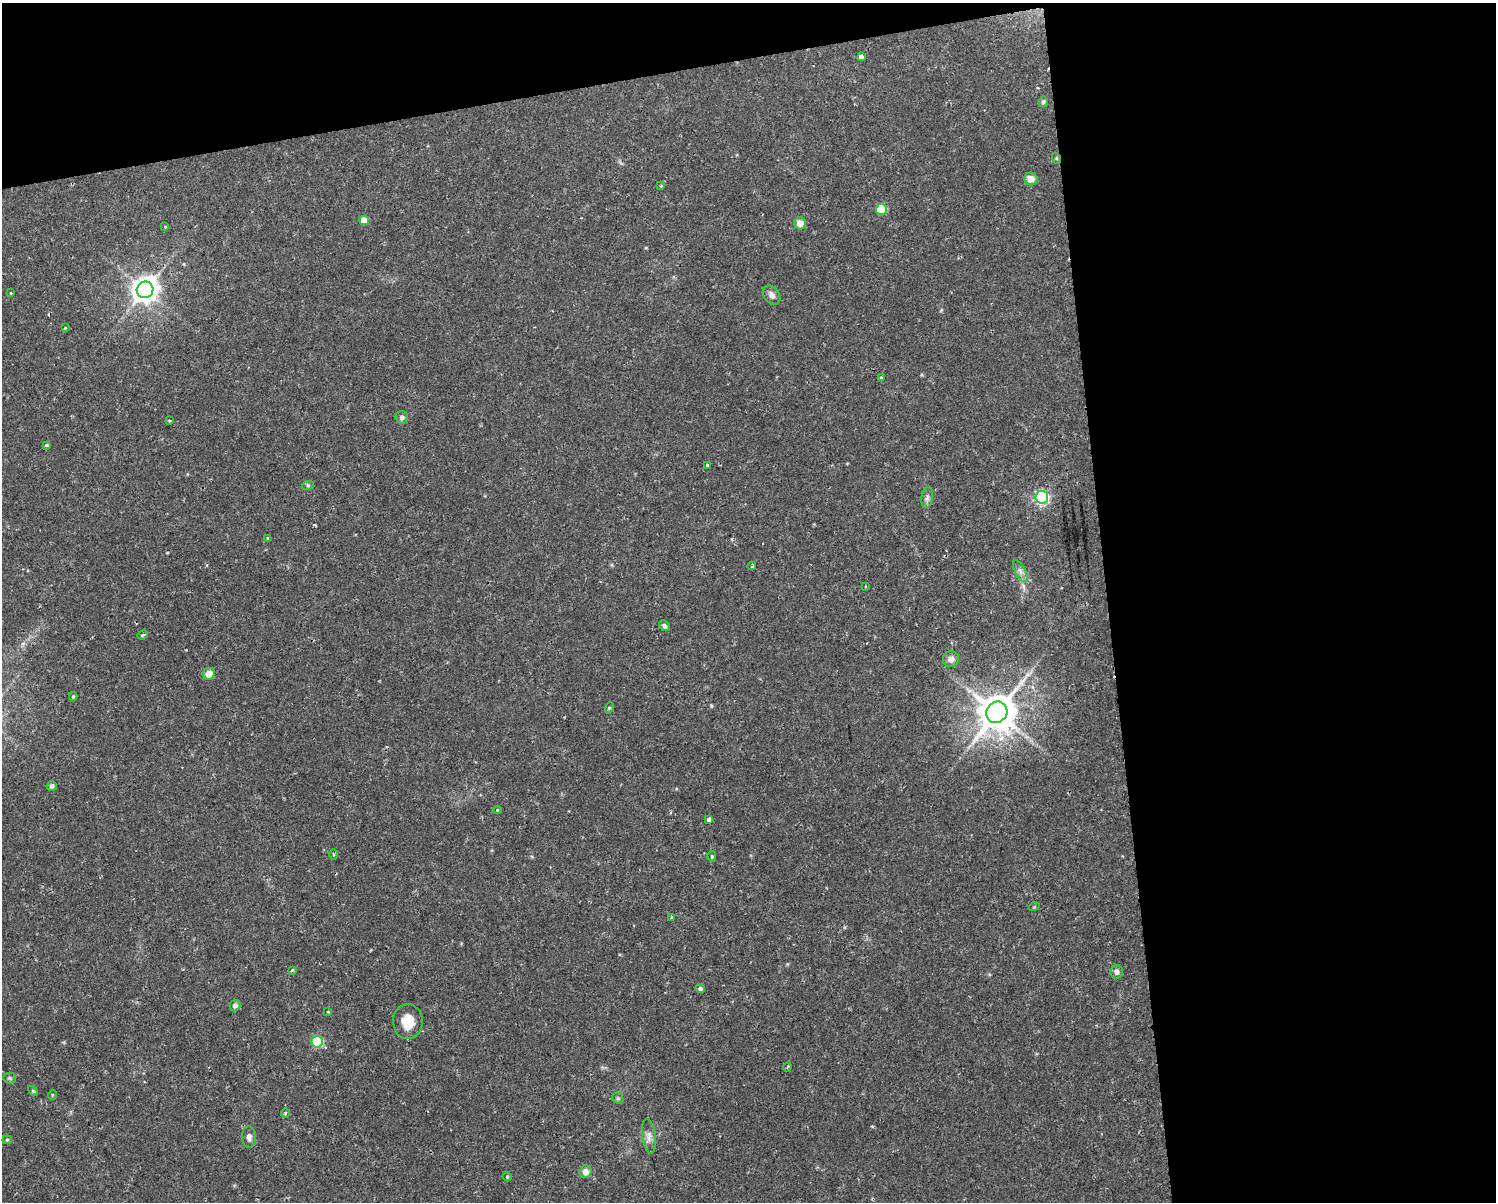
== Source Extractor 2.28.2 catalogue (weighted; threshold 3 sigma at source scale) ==
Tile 3 of 3 x 4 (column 3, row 1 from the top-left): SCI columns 3054-4547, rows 3600-4799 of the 4573 x 4799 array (HDU 1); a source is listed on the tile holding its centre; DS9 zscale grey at full resolution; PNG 1498 x 1204 px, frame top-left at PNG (2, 3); each listed source drawn as its Kron ellipse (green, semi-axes under 4 px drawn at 4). Shown black and unused: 32% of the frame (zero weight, under 2 of 3 exposures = <1% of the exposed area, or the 3 px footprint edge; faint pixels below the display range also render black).
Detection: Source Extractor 2.28.2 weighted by HDU 2 'WHT'; one run over the whole footprint, this tile lists its part. Background 0.0342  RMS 0.0031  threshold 0.0142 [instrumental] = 3 sigma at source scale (4.5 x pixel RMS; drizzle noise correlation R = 1.50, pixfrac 1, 0.0396/0.0396 arcsec/px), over >= 5 px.
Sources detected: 59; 2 cosmic-ray / hot-pixel residue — neither listed nor drawn; the other 57 listed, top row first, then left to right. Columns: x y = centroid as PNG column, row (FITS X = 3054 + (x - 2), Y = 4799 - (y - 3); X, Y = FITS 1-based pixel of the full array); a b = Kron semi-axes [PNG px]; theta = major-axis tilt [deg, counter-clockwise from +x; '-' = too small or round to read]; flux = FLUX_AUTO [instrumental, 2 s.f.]
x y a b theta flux
861 57 4 4 - 2
1043 102 5 4 - 0.69
1056 158 6 3 -72 0.4
1031 179 6 6 - 3.2
661 186 4 3 - 0.28
881 209 5 5 - 14
364 220 5 5 - 4.4
800 223 6 6 - 3.7
165 227 3 2 - 0.49
145 290 8 8 - 350
11 293 3 3 - 0.25
772 295 10 7 -53 1.7
65 328 3 2 - 0.61
881 378 3 3 - 0.46
402 417 6 6 - 1
169 421 3 3 - 0.39
46 445 3 3 - 0.46
707 465 3 3 - 1
308 485 6 4 18 0.43
927 497 10 5 80 1.1
1042 497 6 6 - 59
268 538 4 3 - 0.38
752 566 4 3 - 0.62
1020 571 12 5 -62 1.4
865 587 3 2 - 0.32
664 626 6 5 - 0.92
143 635 5 3 - 0.47
951 659 8 8 - 1.8
209 674 6 6 - 3.5
73 696 4 4 - 0.37
609 708 6 3 72 0.31
997 712 11 10 - 900
52 786 5 5 - 0.93
497 810 4 4 - 0.37
709 820 4 4 - 1.8
333 854 5 3 - 0.41
712 856 5 4 - 0.33
1034 907 5 3 - 0.28
672 917 3 3 - 0.54
292 970 3 3 - 0.63
1116 972 6 6 - 1.3
700 988 5 4 - 1
235 1005 6 5 - 1.1
328 1012 3 3 - 0.27
408 1022 17 15 -88 5.2
317 1042 6 5 - 25
787 1067 4 3 - 0.39
10 1078 6 5 - 0.54
33 1091 6 3 -45 0.35
52 1095 5 3 - 0.28
618 1098 6 5 - 0.51
285 1113 4 4 - 0.43
649 1136 18 6 -83 2
249 1137 11 7 -87 1.5
7 1140 4 4 - 0.38
586 1172 6 6 - 2.2
507 1177 5 3 - 0.36
Overlapping masked pixels (flux is a lower limit): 1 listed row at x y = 1056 158